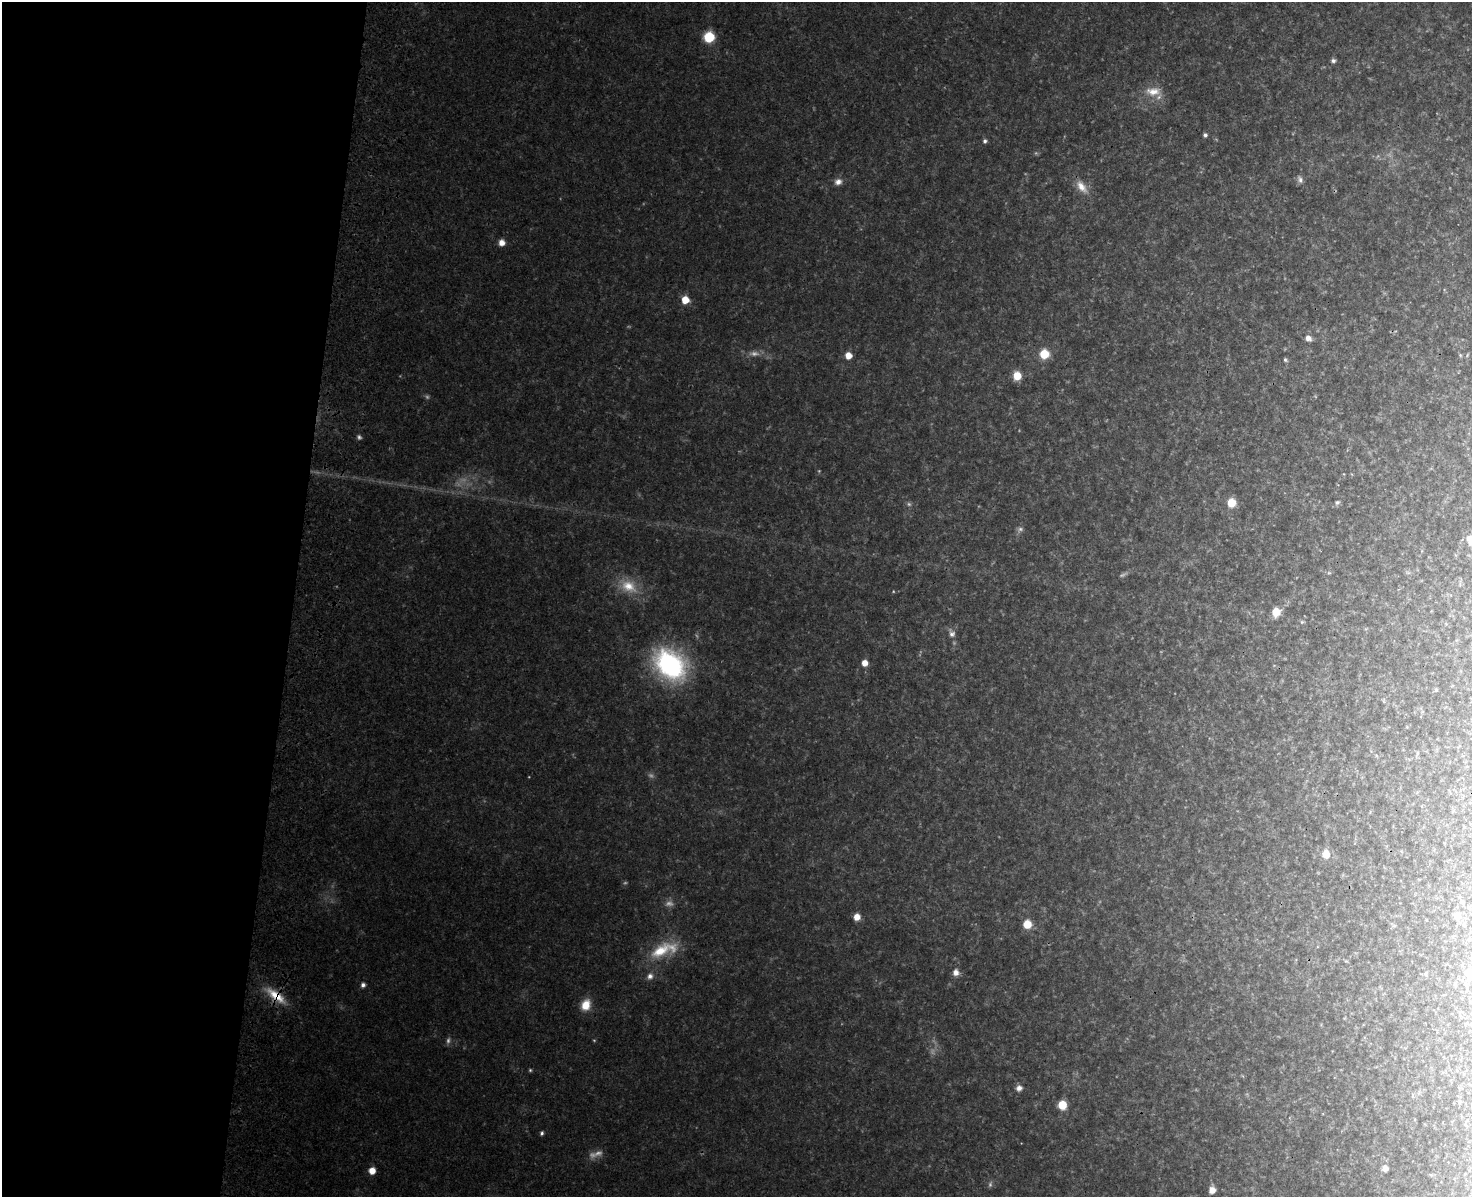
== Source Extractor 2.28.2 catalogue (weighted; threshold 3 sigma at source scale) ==
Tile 4 of 3 x 4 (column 1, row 2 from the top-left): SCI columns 233-1702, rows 2420-3614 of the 4992 x 4837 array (HDU 1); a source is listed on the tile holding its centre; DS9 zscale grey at full resolution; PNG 1474 x 1199 px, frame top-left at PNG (2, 2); no overlay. Shown black and unused: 20% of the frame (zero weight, under 3 of 4 exposures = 6% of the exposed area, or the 3 px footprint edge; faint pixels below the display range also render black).
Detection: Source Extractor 2.28.2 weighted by HDU 2 'WHT'; one run over the whole footprint, this tile lists its part. Background 0.0336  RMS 0.0041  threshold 0.0186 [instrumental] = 3 sigma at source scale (4.5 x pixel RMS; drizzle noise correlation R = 1.50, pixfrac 1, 0.05/0.05 arcsec/px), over >= 5 px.
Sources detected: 82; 24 too faint to see at this stretch — not listed; the other 58 listed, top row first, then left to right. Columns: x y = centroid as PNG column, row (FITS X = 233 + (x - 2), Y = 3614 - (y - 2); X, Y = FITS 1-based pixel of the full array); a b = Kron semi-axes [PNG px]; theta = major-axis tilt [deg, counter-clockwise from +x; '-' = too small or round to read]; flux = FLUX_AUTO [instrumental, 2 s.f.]
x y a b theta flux
709 37 8 7 - 20
1333 61 6 6 - 1.3
1153 91 25 13 -4 8.6
1205 135 5 5 - 1.2
985 141 6 5 - 1.2
1300 179 11 7 -73 2
838 182 10 8 8 2.8
1081 187 22 11 -51 6.4
502 243 7 6 - 3.9
685 300 6 6 - 8.6
1308 338 8 6 -32 2.9
1044 354 7 7 - 13
848 355 6 5 - 5.8
1460 355 6 5 - 0.64
1467 355 6 4 49 0.6
1285 360 6 5 - 0.87
1017 376 7 7 - 8.6
359 437 7 6 - 1.2
1344 474 5 3 - 0.35
1337 502 7 6 - 1.1
1231 503 7 7 - 10
1408 572 9 4 -9 0.79
1329 573 6 5 - 0.75
1460 583 11 2 90 0.63
628 586 27 18 -25 13
1276 612 8 7 - 8.5
1302 622 5 5 - 0.75
952 633 14 9 -68 2.8
865 663 6 6 - 4.5
670 664 39 29 -42 72
1436 690 6 5 - 0.6
1384 700 7 3 -82 0.61
1417 753 6 4 89 0.62
1326 854 8 7 - 6.4
1462 902 10 5 -59 1
1469 908 6 3 -71 0.53
1458 916 9 8 - 4.2
857 917 6 6 - 4.8
1027 924 7 7 - 9.5
1394 925 7 4 0 0.69
1470 938 4 4 - 0.43
664 950 42 17 20 19
1346 961 5 4 - 0.51
956 972 7 6 - 3.6
1426 974 8 4 -83 0.7
1469 974 9 8 - 8.6
650 976 10 8 50 2.6
363 985 6 6 - 1.6
276 996 32 12 -36 13
586 1005 14 11 68 7.8
530 1070 4 4 - 0.63
1019 1088 7 7 - 2.6
1062 1105 7 6 - 11
542 1133 5 4 - 1.1
1385 1168 6 6 - 3
372 1171 6 6 - 5.6
1431 1175 6 4 -18 0.58
1212 1190 7 5 79 4.2
Overlapping masked pixels (flux is a lower limit): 1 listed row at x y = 276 996
Isophote crosses this tile's border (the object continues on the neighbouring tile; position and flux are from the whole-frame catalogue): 1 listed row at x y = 1469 974